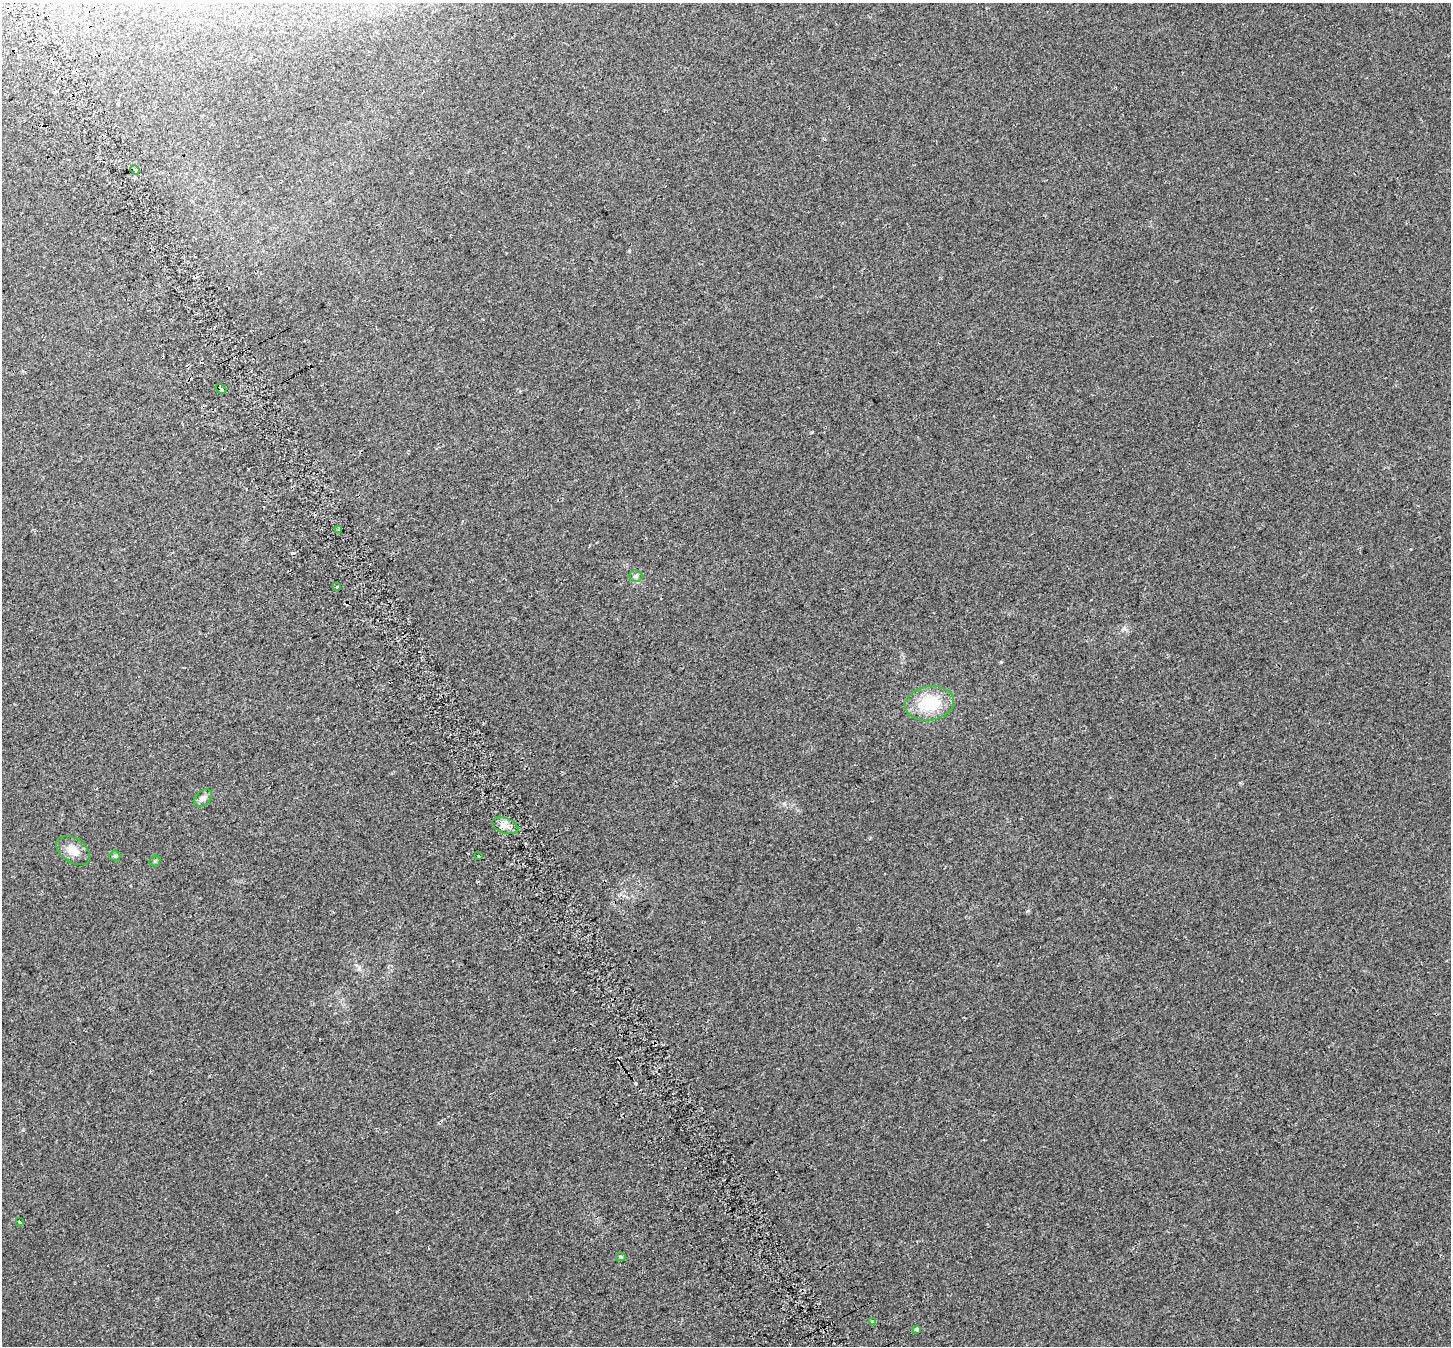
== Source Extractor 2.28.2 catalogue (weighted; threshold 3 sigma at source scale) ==
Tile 11 of 4 x 4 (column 3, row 3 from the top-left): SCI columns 2957-4405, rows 1528-2871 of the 5917 x 5803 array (HDU 1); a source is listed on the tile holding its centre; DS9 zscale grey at full resolution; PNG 1453 x 1348 px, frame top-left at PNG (2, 3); each listed source drawn as its Kron ellipse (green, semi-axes under 4 px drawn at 4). Shown black and unused: <1% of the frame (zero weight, under 2 of 3 exposures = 4% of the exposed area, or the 3 px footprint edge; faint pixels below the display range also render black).
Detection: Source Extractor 2.28.2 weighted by HDU 2 'WHT'; one run over the whole footprint, this tile lists its part. Background 0.0439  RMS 0.01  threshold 0.047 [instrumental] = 3 sigma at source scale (4.5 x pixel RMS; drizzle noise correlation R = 1.50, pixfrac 1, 0.0396/0.0396 arcsec/px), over >= 5 px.
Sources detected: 23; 7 cosmic-ray / hot-pixel residue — neither listed nor drawn; the other 16 listed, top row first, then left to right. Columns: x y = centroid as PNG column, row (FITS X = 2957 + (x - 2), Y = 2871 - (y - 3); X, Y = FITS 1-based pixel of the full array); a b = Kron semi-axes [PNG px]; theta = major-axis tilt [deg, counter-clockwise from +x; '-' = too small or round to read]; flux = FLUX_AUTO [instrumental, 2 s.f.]
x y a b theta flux
135 170 5 4 - 1.9
221 389 6 3 -38 5.2
338 530 3 2 - 1.8
635 576 7 5 1 2.3
337 586 3 3 - 3.6
929 703 24 17 10 44
203 798 10 7 42 5.1
505 826 13 7 -21 7
73 850 19 12 -36 12
115 856 5 4 - 1.8
479 856 3 2 - 1.6
155 861 6 5 - 1.5
19 1222 3 3 - 9.5
621 1257 5 4 - 1.5
872 1322 3 3 - 8.8
917 1330 3 3 - 28
Overlapping masked pixels (flux is a lower limit): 1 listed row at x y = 221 389
Unlisted compact peaks at least as high as the median listed source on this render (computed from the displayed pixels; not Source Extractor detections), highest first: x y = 1001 662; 1124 628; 812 432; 1028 911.